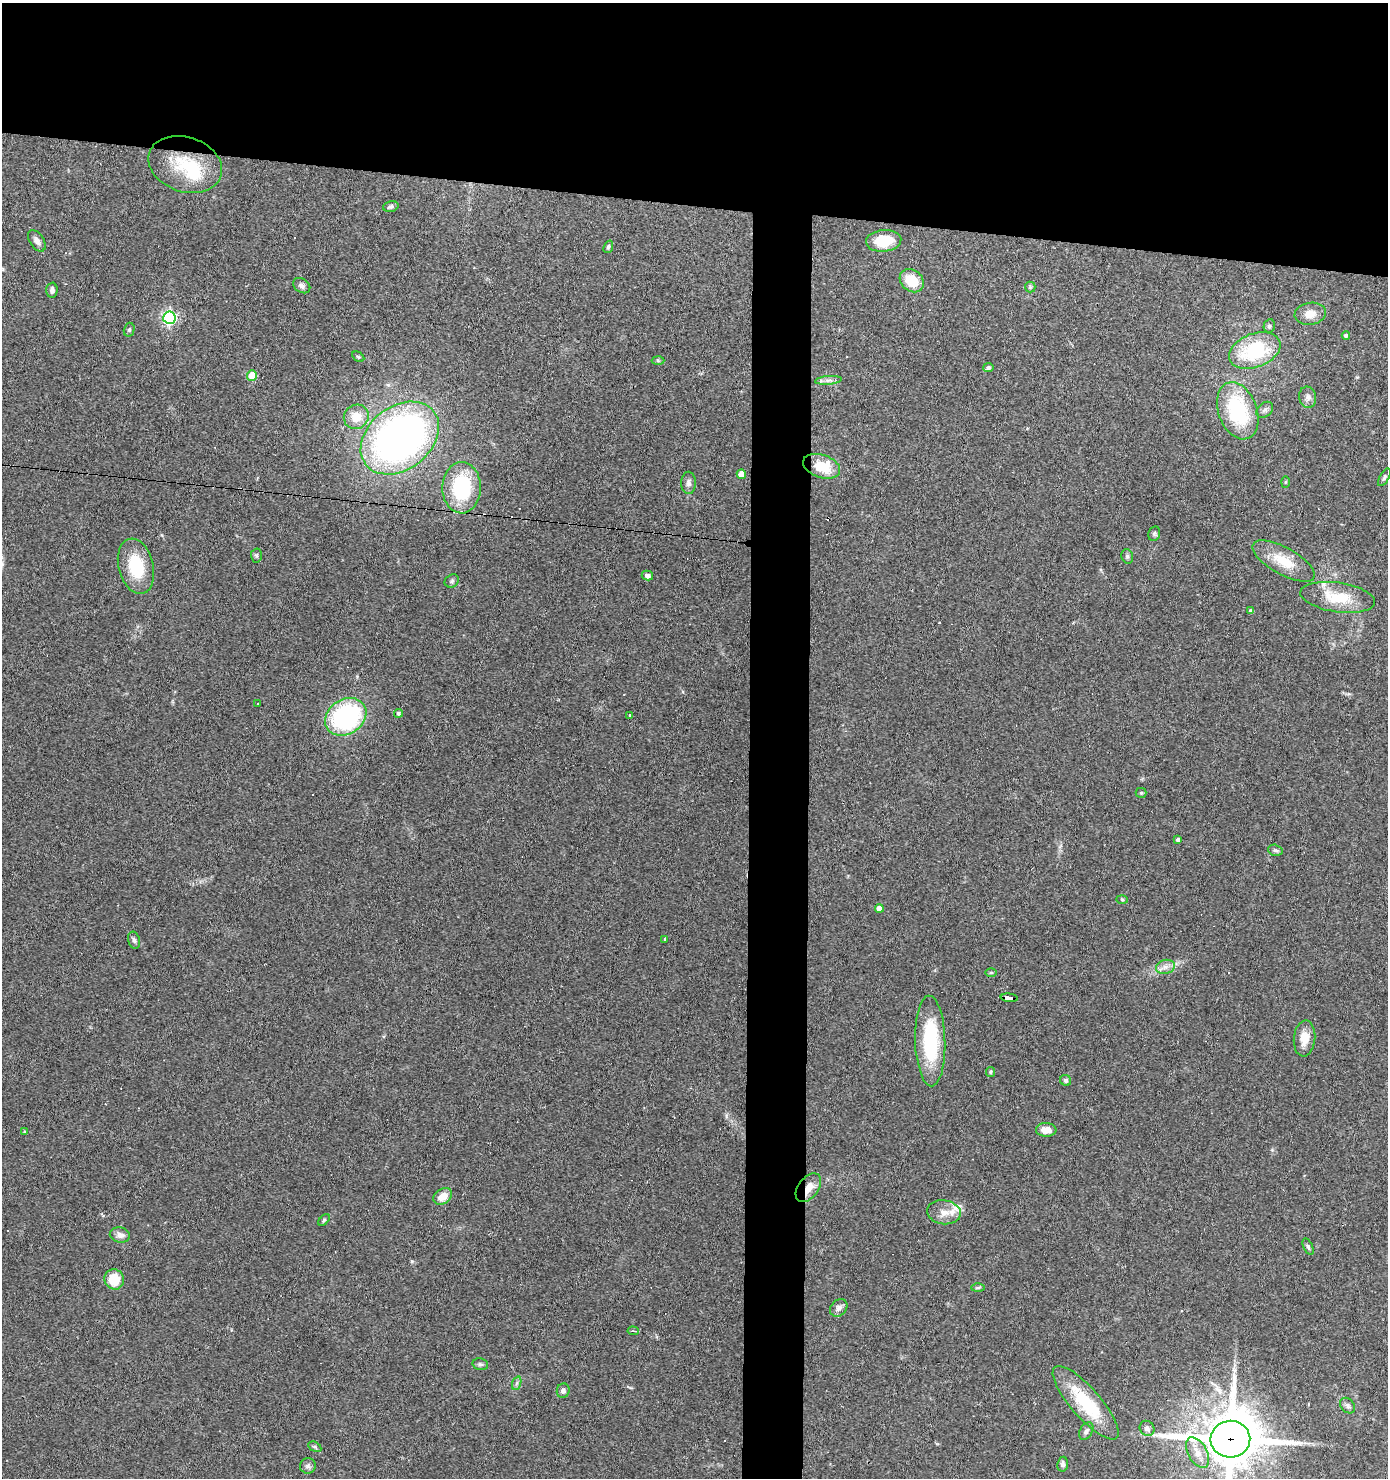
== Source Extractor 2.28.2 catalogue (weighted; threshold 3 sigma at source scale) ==
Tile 2 of 3 x 3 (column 2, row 1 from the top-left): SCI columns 1485-2870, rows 2954-4429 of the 4453 x 4429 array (HDU 1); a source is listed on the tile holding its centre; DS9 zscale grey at full resolution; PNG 1390 x 1480 px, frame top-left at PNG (2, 3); each listed source drawn as its Kron ellipse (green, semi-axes under 4 px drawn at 4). Shown black and unused: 17% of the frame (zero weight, under 3 of 4 exposures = <1% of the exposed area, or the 3 px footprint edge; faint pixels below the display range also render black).
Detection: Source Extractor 2.28.2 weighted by HDU 2 'WHT'; one run over the whole footprint, this tile lists its part. Background 0.0606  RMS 0.0051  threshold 0.0229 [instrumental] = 3 sigma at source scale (4.5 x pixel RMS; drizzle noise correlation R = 1.50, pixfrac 1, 0.05/0.05 arcsec/px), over >= 5 px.
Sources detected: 96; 10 cosmic-ray / hot-pixel residue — neither listed nor drawn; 4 inside a brighter listed object's ellipse — not listed separately; the other 82 listed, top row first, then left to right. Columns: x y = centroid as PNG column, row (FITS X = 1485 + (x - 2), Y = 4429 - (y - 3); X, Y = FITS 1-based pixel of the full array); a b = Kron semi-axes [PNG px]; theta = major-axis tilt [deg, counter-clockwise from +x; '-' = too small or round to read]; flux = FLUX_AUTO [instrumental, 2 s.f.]
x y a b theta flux
185 164 38 27 -19 27
391 206 8 5 14 1.4
37 241 12 7 -57 2.5
884 241 18 11 5 15
608 247 6 4 69 0.9
912 281 13 10 -39 12
302 286 9 7 -35 1.8
1030 287 5 5 - 0.78
52 290 8 5 88 1.7
1310 314 16 11 9 5.3
169 318 6 6 - 110
1269 326 7 5 80 1.2
129 330 7 5 76 0.86
1346 336 4 4 - 1.3
1255 351 27 17 20 36
358 357 6 4 -30 0.75
658 361 6 4 -2 0.74
988 368 5 4 - 1.4
252 376 5 5 - 14
828 380 13 4 5 1.9
1308 397 10 8 -77 2.4
1265 410 9 6 43 1.7
1238 411 30 19 -70 40
356 417 13 12 - 7.5
400 438 43 31 38 230
822 466 19 11 -19 14
741 474 5 4 - 4.7
1384 477 10 4 59 1
1285 482 6 4 88 0.57
688 483 11 7 -89 1.9
462 488 26 19 89 36
1154 534 7 5 76 1.1
256 555 7 5 -88 0.97
1127 556 7 5 -75 1
1284 561 35 13 -29 13
136 566 28 17 -76 21
647 576 6 5 - 1.7
452 581 7 6 - 1
1338 597 37 14 -8 18
1251 611 4 4 - 1.6
257 704 3 2 - 0.78
398 713 4 4 - 1.2
629 716 3 3 - 1.5
346 717 22 17 32 75
1141 793 5 5 - 0.66
1178 840 4 3 - 1.6
1275 850 7 5 -15 1
1122 900 6 4 -2 0.53
879 908 4 4 - 3.6
665 939 4 4 - 0.59
134 940 9 6 -74 1.4
1165 967 9 7 15 2.6
991 973 6 4 0 0.57
1009 998 8 4 -7 83
1304 1038 18 10 85 6.7
930 1041 45 15 -88 37
990 1072 5 4 - 0.65
1066 1080 6 5 - 1.2
1046 1130 10 7 -3 4.5
24 1132 4 3 - 0.52
808 1188 16 10 53 5.9
443 1196 10 7 34 5.9
944 1212 17 12 -8 5.6
324 1220 7 4 46 0.79
120 1235 10 7 -10 3
1308 1247 8 4 -65 1.1
114 1279 10 9 - 12
978 1288 6 4 2 0.83
839 1308 10 7 48 2
633 1331 5 3 - 0.66
480 1364 8 5 -13 1.1
517 1383 7 4 71 1
563 1391 7 6 - 1.6
1086 1403 47 15 -49 30
1347 1406 9 6 -47 1.4
1147 1428 8 7 - 2.1
1086 1431 9 6 60 1.4
1230 1439 20 18 7 2900
315 1447 7 4 -30 0.85
1197 1453 17 9 -61 5.6
1063 1464 7 5 81 1.6
308 1466 8 7 - 1.4
Overlapping masked pixels (flux is a lower limit): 2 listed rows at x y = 1009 998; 1230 1439
Isophote crosses this tile's border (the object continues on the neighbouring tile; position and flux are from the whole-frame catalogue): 1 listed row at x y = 1230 1439
Unlisted compact peaks at least as high as the median listed source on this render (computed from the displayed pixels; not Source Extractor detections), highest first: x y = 412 1261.